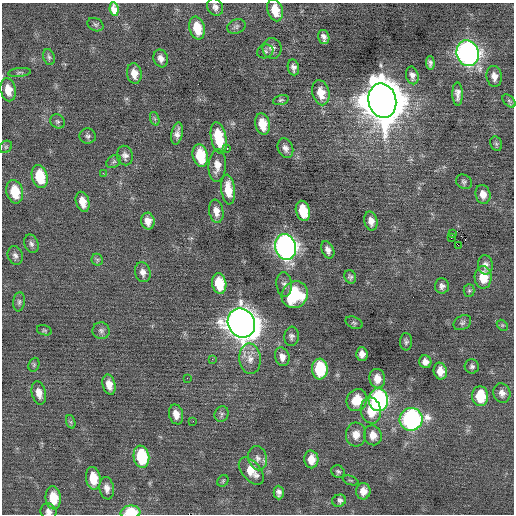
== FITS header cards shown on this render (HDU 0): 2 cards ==
NAXIS1  =                  512 / Axis length
NAXIS2  =                  512 / Axis length

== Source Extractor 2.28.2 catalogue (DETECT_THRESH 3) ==
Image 512 x 512 px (HDU 0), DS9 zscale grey, 1 PNG px = 1 image px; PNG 516 x 516 px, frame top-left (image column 1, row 512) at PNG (2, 3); each listed source drawn as its Kron ellipse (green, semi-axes under 4 px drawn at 4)
Background -0.0173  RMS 0.72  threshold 2.17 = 3 sigma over >= 5 px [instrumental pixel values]
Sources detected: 115; all 115 listed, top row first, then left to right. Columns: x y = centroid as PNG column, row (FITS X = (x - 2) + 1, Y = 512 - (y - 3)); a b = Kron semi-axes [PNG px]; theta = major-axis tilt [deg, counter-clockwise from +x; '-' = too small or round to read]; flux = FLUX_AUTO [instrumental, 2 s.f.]
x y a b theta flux
215 7 9 7 -60 220
114 9 7 4 -82 600
275 10 11 7 -74 890
95 25 8 6 -26 110
236 26 9 7 21 140
197 28 11 7 -77 1100
324 37 7 5 -74 200
272 48 10 9 - 260
265 51 8 6 20 120
468 53 13 11 -72 22000
49 57 8 5 -73 120
161 58 9 7 -71 270
430 63 7 4 -87 140
293 67 8 5 -81 200
20 72 11 3 5 77
134 73 10 7 -80 460
412 75 9 6 -76 220
494 76 10 7 -83 310
8 90 11 7 -79 640
321 93 13 8 -77 690
458 94 12 5 -89 270
281 100 8 4 16 93
382 101 17 14 -76 190000
509 101 8 5 -45 100
155 119 7 4 -71 94
57 121 8 6 -41 110
262 124 10 7 -76 890
177 133 11 5 79 270
88 136 8 7 - 130
219 138 16 7 -79 1600
496 144 7 5 -69 99
6 147 7 5 45 93
227 148 3 2 - 150
285 148 10 7 -69 240
125 156 10 8 -77 220
200 156 11 7 -77 1700
114 162 8 5 34 110
217 165 16 8 86 470
103 173 2 2 - 30
40 176 11 8 -77 1600
464 182 8 7 - 120
228 190 15 7 -83 840
15 192 12 8 -76 1200
483 194 9 7 -77 360
83 202 10 6 -73 530
216 211 12 7 -81 370
303 211 10 7 -74 1500
148 221 8 7 - 380
371 221 9 6 -77 330
453 233 2 2 - 37
451 238 3 2 - 670
31 244 9 6 -68 160
458 245 2 2 - 1000
286 247 13 10 -77 26000
328 250 9 6 -65 230
15 255 9 7 -67 180
97 260 6 5 - 91
485 265 10 7 -86 220
143 272 10 7 -73 260
350 277 7 5 -62 110
483 277 11 8 -89 970
219 283 10 7 -79 1400
284 284 12 7 -84 200
442 286 7 7 - 180
469 291 6 5 - 84
295 295 14 12 54 2800
19 302 9 6 83 130
241 323 15 13 -60 77000
354 323 9 5 -22 87
462 323 9 7 32 130
502 325 6 4 -45 68
44 330 7 5 -17 75
101 331 8 8 - 170
291 336 9 7 83 170
406 342 9 6 90 120
362 354 6 5 - 280
282 357 9 7 -74 300
212 359 3 2 - 81
250 359 15 11 -86 500
425 362 6 6 - 290
34 365 7 5 70 82
472 366 7 7 - 130
320 369 10 8 -86 2600
440 371 8 6 -79 490
187 378 3 2 - 49
377 379 10 8 -80 500
109 385 10 6 -77 450
39 393 12 7 -78 410
502 393 10 8 -70 270
480 396 10 8 -86 1500
357 400 11 10 - 990
378 400 11 9 -85 10000
371 411 13 10 -77 990
176 414 10 7 -77 390
222 414 8 7 - 110
411 419 11 11 - 12000
193 421 2 2 - 79
71 422 7 4 -71 80
356 435 12 10 87 500
373 435 10 9 - 420
141 457 11 7 -81 2400
258 458 12 9 -77 310
311 459 9 7 -87 500
251 471 16 9 -50 720
338 472 7 6 - 110
93 478 11 7 -82 940
351 480 8 2 -21 47
223 481 6 5 - 77
107 488 11 7 -82 300
363 491 8 7 - 390
279 493 7 5 -88 180
53 498 11 7 -83 1000
339 501 7 6 - 190
48 512 8 8 - 220
130 512 10 6 6 1500
At the frame edge (FLAGS 8, measured only in part): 3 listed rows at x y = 114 9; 48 512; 130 512